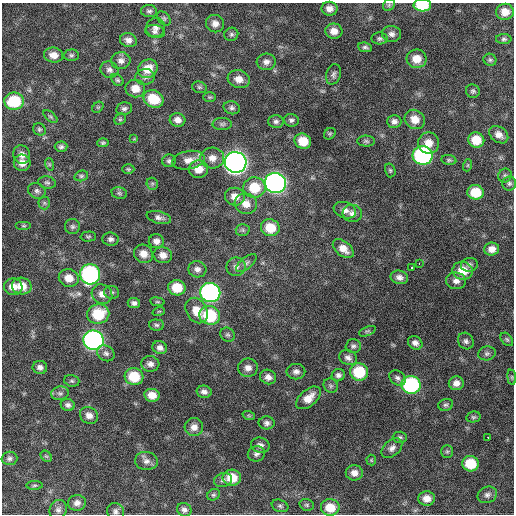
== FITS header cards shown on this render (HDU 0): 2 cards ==
NAXIS1  =                  512 / Axis length
NAXIS2  =                  512 / Axis length

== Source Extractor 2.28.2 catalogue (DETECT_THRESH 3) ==
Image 512 x 512 px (HDU 0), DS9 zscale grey, 1 PNG px = 1 image px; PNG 516 x 516 px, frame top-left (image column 1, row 512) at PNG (2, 3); each listed source drawn as its Kron ellipse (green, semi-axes under 4 px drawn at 4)
Background 364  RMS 20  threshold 59.5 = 3 sigma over >= 5 px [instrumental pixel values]
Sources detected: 180; all 180 listed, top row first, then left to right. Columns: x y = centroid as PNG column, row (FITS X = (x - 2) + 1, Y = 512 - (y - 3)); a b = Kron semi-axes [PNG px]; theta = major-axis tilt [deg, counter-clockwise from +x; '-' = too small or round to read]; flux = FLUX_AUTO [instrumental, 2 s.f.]
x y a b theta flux
389 5 6 5 - 2400
422 5 9 6 -1 55000
329 9 8 7 - 8500
149 11 8 6 -5 3300
505 12 9 8 - 14000
164 18 8 5 -49 2700
215 24 9 8 - 8600
156 27 10 9 - 7100
334 31 8 7 - 11000
155 32 10 6 -9 4900
231 34 7 6 - 3100
391 34 9 8 - 5900
380 38 8 6 3 3100
504 39 8 5 1 2900
128 40 8 7 - 7000
365 47 7 5 -8 3200
54 55 10 7 -7 12000
71 55 7 6 - 2900
417 59 10 9 - 17000
490 60 6 6 - 2600
121 61 9 8 - 6700
266 62 9 8 - 6900
148 69 10 9 - 21000
109 70 9 8 - 5400
333 74 10 7 74 4300
145 77 9 8 - 5100
239 79 11 8 -16 11000
117 80 7 5 -43 2400
199 87 7 5 -15 2500
135 88 10 9 - 15000
473 91 7 6 - 3100
210 97 6 5 - 2100
153 99 10 8 -23 39000
14 101 10 8 1 63000
98 107 6 5 - 1900
124 108 8 6 11 3800
232 108 8 6 -16 3700
50 117 8 4 -41 2400
120 119 6 5 - 2200
415 119 10 9 - 15000
177 120 8 6 -15 7900
291 120 7 6 - 3700
276 121 7 6 - 3800
394 121 7 6 - 5200
222 124 9 6 0 3400
39 129 6 6 - 2500
330 134 6 5 - 2000
499 135 10 7 -36 8700
134 139 4 4 - 1400
476 140 8 7 - 23000
303 141 8 7 - 23000
366 141 9 5 -2 2800
103 143 5 4 - 2200
429 143 10 10 - 15000
61 147 6 5 - 3200
22 155 9 8 - 8400
423 155 10 9 - 230000
212 158 12 10 -5 11000
188 160 16 9 10 12000
449 160 7 5 -9 2300
169 161 7 6 - 3300
236 162 11 10 - 900000
22 163 8 8 - 9700
49 164 6 4 -72 1900
468 165 6 4 71 1800
128 169 6 5 - 2000
199 169 9 8 - 15000
390 170 7 5 -74 2300
505 175 7 6 - 2900
81 176 7 5 14 2600
47 183 9 6 -14 3100
275 183 10 10 - 500000
509 183 7 7 - 3200
152 184 6 5 - 2400
254 188 11 10 - 37000
37 191 9 7 -27 4600
476 192 8 7 - 31000
119 193 8 5 -16 2700
235 197 10 9 - 13000
44 203 6 6 - 2500
246 204 11 10 - 13000
345 210 11 8 -20 7800
352 213 10 8 -7 7300
159 218 12 6 -15 5500
24 226 8 4 0 2000
72 227 7 7 - 3600
270 228 9 8 - 29000
243 230 7 6 - 2700
88 236 8 5 3 2200
110 239 8 6 -6 4200
156 241 7 7 - 6900
343 249 12 7 -39 13000
492 249 7 6 - 9500
143 254 10 9 - 11000
163 255 9 8 - 10000
246 263 12 5 39 4500
419 264 3 2 - 5300
469 265 8 6 11 3700
236 267 9 9 - 6600
411 267 3 3 - 8300
197 269 9 8 - 6500
463 271 10 9 - 22000
90 274 10 10 - 240000
399 277 9 6 -13 6500
69 278 10 9 - 16000
456 281 10 8 -5 6900
22 286 10 8 -11 19000
13 287 9 8 - 12000
177 288 8 7 - 30000
112 292 7 6 - 2900
210 292 10 9 - 320000
102 294 10 9 - 10000
157 302 7 3 -8 2000
134 303 6 5 - 4100
159 311 6 3 18 1600
197 311 13 10 -58 20000
98 314 11 10 - 44000
210 315 10 9 - 74000
156 325 7 5 -3 2800
367 331 9 4 22 2400
228 335 7 6 - 3000
507 339 7 5 -49 2400
94 340 10 9 - 430000
466 341 9 7 -55 4300
415 343 8 6 -34 6000
353 346 7 6 - 3700
160 348 7 6 - 6000
106 353 9 7 -31 4800
487 353 9 7 12 4000
348 358 9 7 -22 5600
150 364 9 7 -4 6300
40 367 7 6 - 5500
248 368 10 9 - 8400
296 372 9 7 0 6500
359 372 9 8 - 51000
338 375 7 6 - 4300
134 377 9 8 - 41000
268 377 8 7 - 7200
512 377 8 4 -82 1800
397 378 9 7 -39 4600
72 381 8 5 -15 2700
456 383 7 7 - 8300
411 385 10 9 - 150000
331 386 7 6 - 3300
204 392 7 6 - 5300
60 393 9 6 8 4200
152 395 7 6 - 13000
309 398 14 8 40 15000
68 405 7 6 - 4600
446 405 7 6 - 2800
89 415 9 8 - 8700
249 416 6 4 -19 1700
473 417 7 5 13 2400
267 423 8 6 -1 4600
194 427 9 9 - 9500
400 437 7 5 -3 2700
488 438 3 2 - 2500
260 445 9 7 -14 5400
392 448 12 8 41 6600
447 451 6 6 - 2300
256 454 9 7 18 4400
46 456 6 5 - 2400
9 458 8 6 3 3900
371 460 5 5 - 1600
146 461 11 9 -8 7400
471 464 8 7 - 38000
354 473 8 7 - 8700
232 478 9 8 - 25000
223 480 9 7 20 4600
34 485 8 4 1 2200
213 495 7 5 29 2400
487 495 10 8 23 5400
427 498 8 7 - 11000
77 503 9 8 - 7100
307 505 7 5 -16 2500
280 506 8 6 -20 3100
330 507 9 8 - 25000
58 510 10 8 66 5400
184 510 7 6 - 5000
115 511 9 8 - 4700
At the frame edge (FLAGS 8, measured only in part): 1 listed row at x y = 422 5